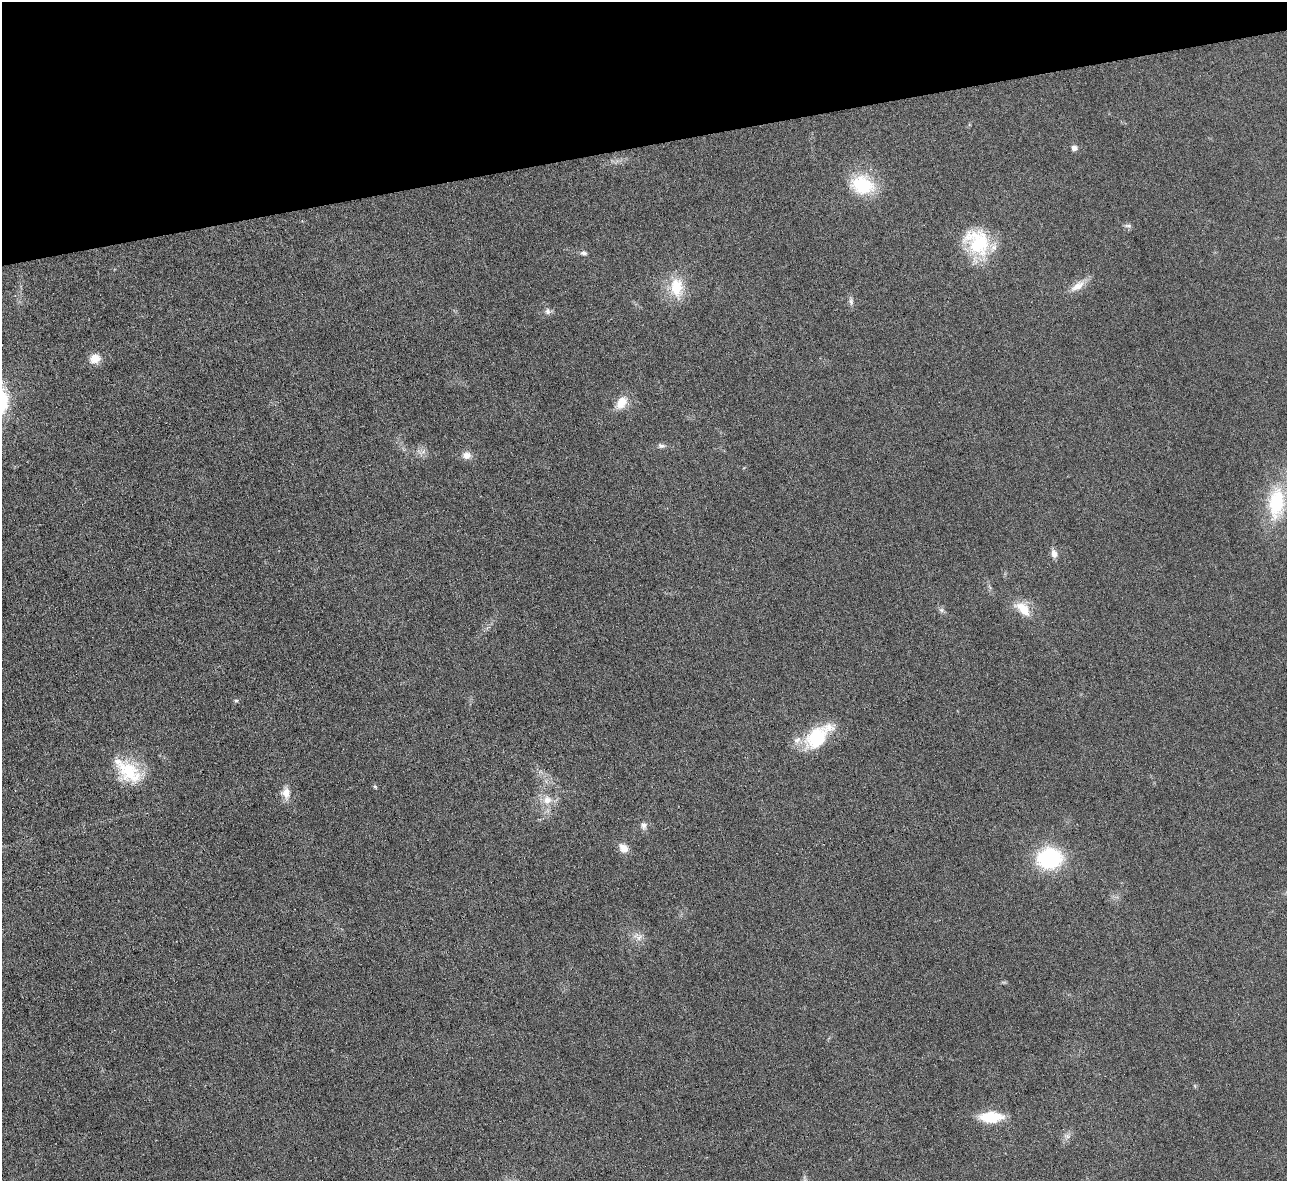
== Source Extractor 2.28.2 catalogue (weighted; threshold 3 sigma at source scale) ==
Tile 3 of 4 x 4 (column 3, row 1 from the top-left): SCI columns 2569-3853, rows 3681-4859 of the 5139 x 5124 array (HDU 1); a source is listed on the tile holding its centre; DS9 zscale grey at full resolution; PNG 1289 x 1183 px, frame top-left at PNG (2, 2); no overlay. Shown black and unused: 12% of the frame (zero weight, under 3 of 6 exposures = <1% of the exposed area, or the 3 px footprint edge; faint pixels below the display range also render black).
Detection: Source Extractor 2.28.2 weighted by HDU 2 'WHT'; one run over the whole footprint, this tile lists its part. Background 0.035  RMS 0.0039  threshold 0.0158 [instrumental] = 3 sigma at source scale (4.09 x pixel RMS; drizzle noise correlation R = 1.36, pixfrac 0.8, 0.05/0.05 arcsec/px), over >= 5 px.
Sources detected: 32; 1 too faint to see at this stretch — not listed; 1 inside a brighter listed object's ellipse — not listed separately; the other 30 listed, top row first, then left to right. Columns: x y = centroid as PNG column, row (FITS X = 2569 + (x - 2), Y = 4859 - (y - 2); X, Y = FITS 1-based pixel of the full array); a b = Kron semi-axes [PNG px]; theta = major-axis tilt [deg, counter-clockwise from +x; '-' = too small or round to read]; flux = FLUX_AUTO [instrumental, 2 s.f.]
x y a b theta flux
1074 148 6 5 - 2
862 185 20 16 -16 23
1128 226 11 4 -1 0.81
977 242 37 28 -52 22
583 253 9 6 -8 1
1077 286 23 10 35 4.3
677 287 28 17 -85 11
851 301 11 6 -85 1.2
547 311 9 7 -87 1.4
95 358 15 12 18 3.8
621 403 19 12 54 5.3
661 446 11 6 -6 1.2
423 452 7 4 19 1.1
466 455 10 9 - 2.7
1277 503 39 19 86 25
1054 553 11 7 -77 2
1023 608 23 13 -42 6.9
941 610 8 6 -22 0.95
236 701 5 5 - 0.58
817 737 37 19 42 21
129 771 36 23 -38 17
375 787 6 4 -62 0.53
286 793 17 11 -83 3.6
547 800 15 14 - 5.1
643 825 10 9 - 1.7
624 848 13 9 -38 3.2
1050 858 21 18 6 36
638 937 17 10 -25 3
991 1117 20 10 0 15
1067 1136 8 7 - 1.3